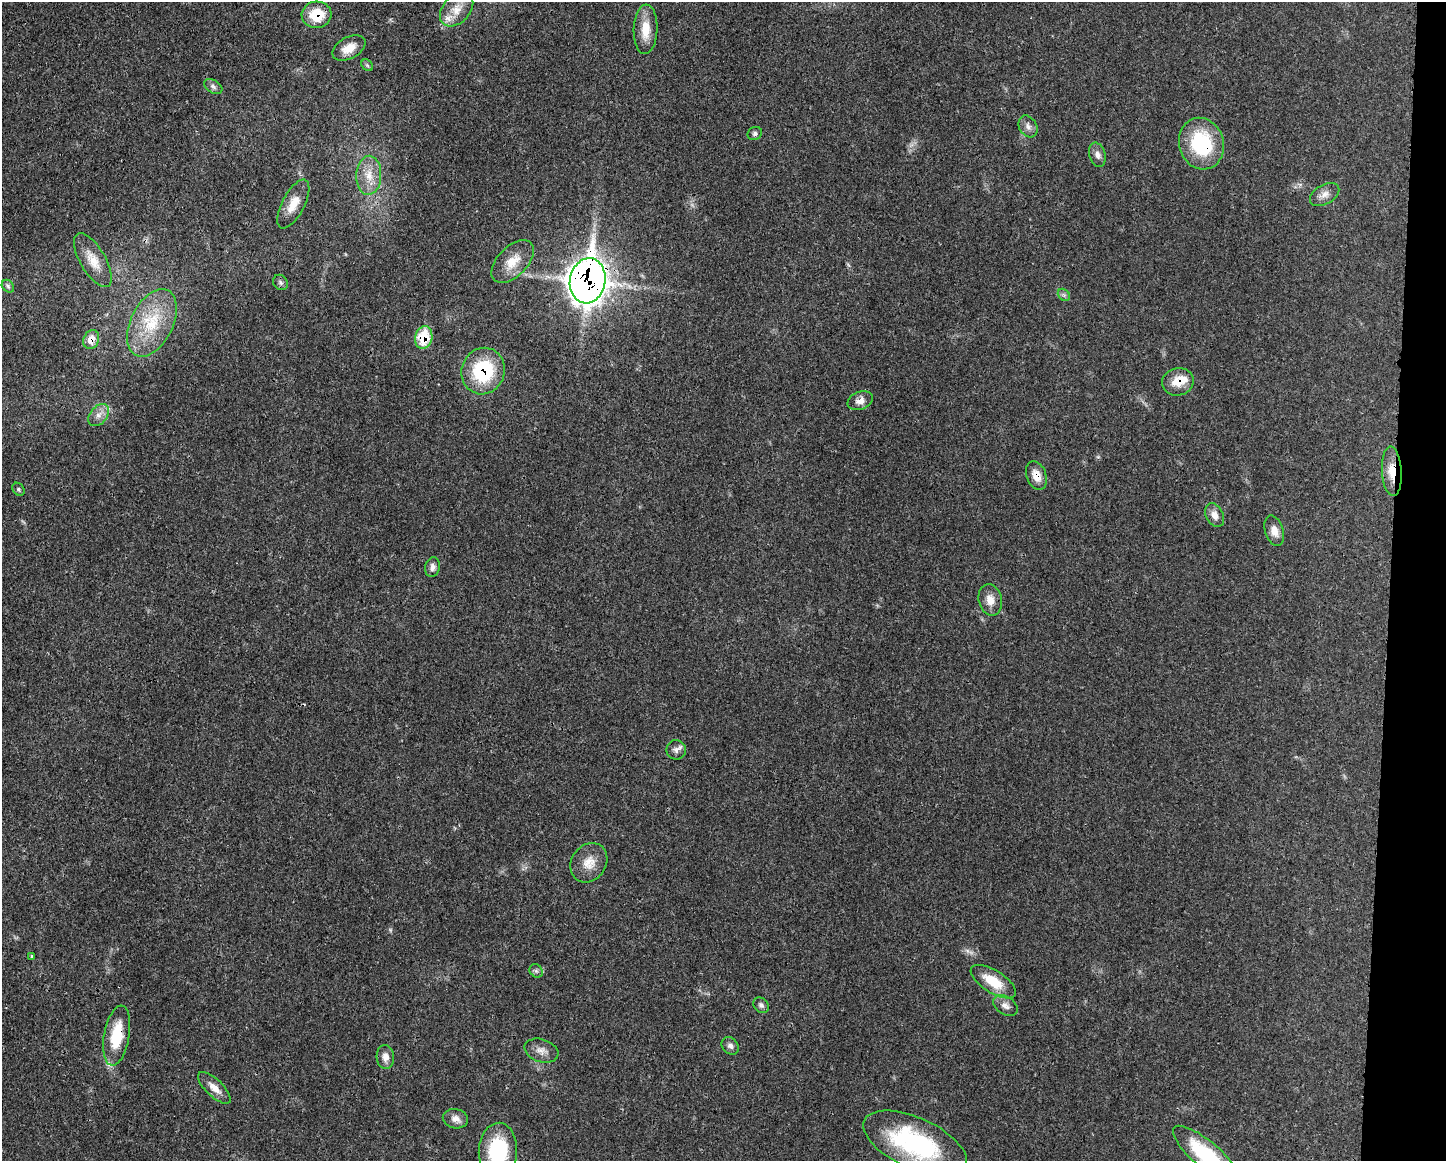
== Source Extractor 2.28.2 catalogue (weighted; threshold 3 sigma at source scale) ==
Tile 6 of 3 x 4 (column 3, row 2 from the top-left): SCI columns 3004-4447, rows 2331-3489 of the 4673 x 4659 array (HDU 1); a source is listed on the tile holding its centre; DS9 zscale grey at full resolution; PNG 1448 x 1163 px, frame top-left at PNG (2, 2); each listed source drawn as its Kron ellipse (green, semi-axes under 4 px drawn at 4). Shown black and unused: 4% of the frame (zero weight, under 3 of 4 exposures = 1% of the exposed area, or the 3 px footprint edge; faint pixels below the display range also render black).
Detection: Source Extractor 2.28.2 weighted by HDU 2 'WHT'; one run over the whole footprint, this tile lists its part. Background 0.0207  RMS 0.0023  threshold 0.0103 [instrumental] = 3 sigma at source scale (4.5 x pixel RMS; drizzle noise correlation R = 1.50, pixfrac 1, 0.05/0.05 arcsec/px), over >= 5 px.
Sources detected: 52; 1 too faint to see at this stretch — neither listed nor drawn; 2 inside a brighter listed object's ellipse — not listed separately; the other 49 listed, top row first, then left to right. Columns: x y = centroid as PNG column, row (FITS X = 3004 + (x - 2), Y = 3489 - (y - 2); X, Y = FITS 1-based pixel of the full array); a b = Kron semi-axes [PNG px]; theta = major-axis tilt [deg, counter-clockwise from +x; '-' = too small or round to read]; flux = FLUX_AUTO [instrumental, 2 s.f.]
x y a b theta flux
457 9 20 13 48 3.5
317 15 15 13 4 6.7
646 29 25 12 88 4.4
349 48 18 10 27 3.1
367 65 6 5 - 0.43
213 87 10 6 -32 0.78
1028 126 12 8 -59 1.3
755 134 7 6 - 0.64
1201 144 26 22 -73 17
1097 155 12 8 -75 1.2
369 175 19 12 87 3.9
1325 194 16 9 29 1.7
293 204 27 11 62 3.6
93 260 30 12 -59 3.8
513 261 26 15 46 4.5
588 281 23 18 80 320
280 282 8 7 - 0.59
8 286 7 5 -47 0.47
1064 295 7 5 -45 0.52
152 323 36 21 63 11
424 337 11 8 77 8.5
91 340 10 7 66 2.6
483 371 23 21 70 16
1178 382 16 14 12 3.7
860 401 13 9 22 1.7
99 415 12 8 51 1.7
1392 471 25 10 -86 4
1036 476 15 9 -69 2.7
18 489 7 5 -48 0.43
1215 515 12 8 -61 1.7
1274 531 16 9 -73 2.2
432 567 10 7 78 1.1
990 600 16 11 -76 2.6
676 750 10 9 - 1.1
589 863 21 17 55 3.7
32 956 3 3 - 0.76
536 971 7 6 - 0.56
993 982 26 11 -33 6
761 1005 9 7 -43 0.7
1006 1006 13 9 -33 1.4
117 1036 30 12 80 9.7
730 1046 9 7 -51 0.87
541 1051 17 11 -18 1.9
385 1057 12 8 -87 1.6
214 1088 21 8 -44 2.4
455 1119 13 9 -12 1.7
915 1143 56 25 -24 32
498 1151 28 19 87 18
1207 1156 43 13 -41 20
Overlapping masked pixels (flux is a lower limit): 10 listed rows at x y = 317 15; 1201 144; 588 281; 424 337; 91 340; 483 371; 1178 382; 1392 471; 1036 476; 117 1036
Isophote crosses this tile's border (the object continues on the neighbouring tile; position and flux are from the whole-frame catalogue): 3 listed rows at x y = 915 1143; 498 1151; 1207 1156